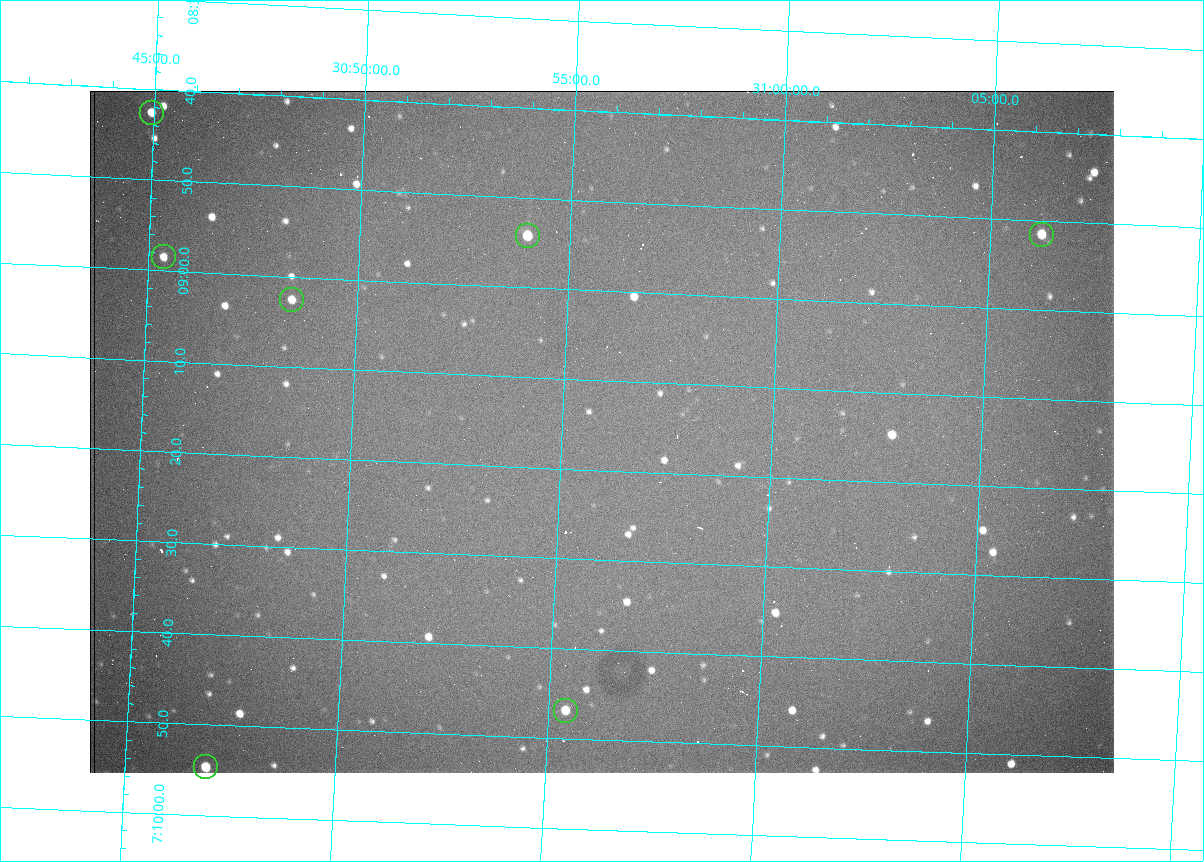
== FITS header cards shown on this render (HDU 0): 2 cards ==
NAXIS1  =                 1024 /fastest changing axis
NAXIS2  =                  682 /next to fastest changing axis

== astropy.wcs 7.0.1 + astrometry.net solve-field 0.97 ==
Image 1024 x 682 px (HDU 0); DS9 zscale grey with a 90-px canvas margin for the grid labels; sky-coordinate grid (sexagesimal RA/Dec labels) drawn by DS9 from the SOLVED WCS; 7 Tycho-2 reference stars matched to detected sources circled (green)
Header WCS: RA---TAN/DEC--TAN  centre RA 07:09:16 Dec +30:56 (107.32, +30.93 deg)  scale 1.44 arcsec/px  FOV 24.5' x 16.3'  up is -93 deg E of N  parity flipped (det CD > 0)
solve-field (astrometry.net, Tycho-2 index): VERIFIED the header's WCS against the Tycho-2 star catalogue (7 matches, 0 conflicts) and refined it, rather than solving blind
Solved WCS: RA---TAN-SIP/DEC--TAN-SIP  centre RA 07:09:16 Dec +30:56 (107.32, +30.93 deg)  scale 1.43 arcsec/px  FOV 24.4' x 16.3'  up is -93 deg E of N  parity flipped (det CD > 0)
The solver's refit moves the header's centre by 2.1 arcsec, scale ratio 0.9953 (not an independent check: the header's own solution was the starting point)
Tycho-2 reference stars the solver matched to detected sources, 7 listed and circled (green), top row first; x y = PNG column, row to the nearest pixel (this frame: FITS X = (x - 90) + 1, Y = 682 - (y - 91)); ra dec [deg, ICRS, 3 dp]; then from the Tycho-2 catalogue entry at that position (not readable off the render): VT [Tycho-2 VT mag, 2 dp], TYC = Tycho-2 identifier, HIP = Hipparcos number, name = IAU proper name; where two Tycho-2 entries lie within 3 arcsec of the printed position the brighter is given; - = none
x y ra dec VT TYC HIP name
152 113 107.177 +30.749 11.91 2438-477-1 - -
1042 235 107.215 +31.104 11.64 2438-821-1 - -
528 236 107.226 +30.900 10.76 2438-883-1 - -
164 257 107.244 +30.756 12.13 2438-718-1 - -
292 300 107.261 +30.807 12.26 2438-856-1 - -
566 711 107.445 +30.924 11.38 2438-1056-1 - -
206 767 107.478 +30.782 11.68 2438-545-1 - -